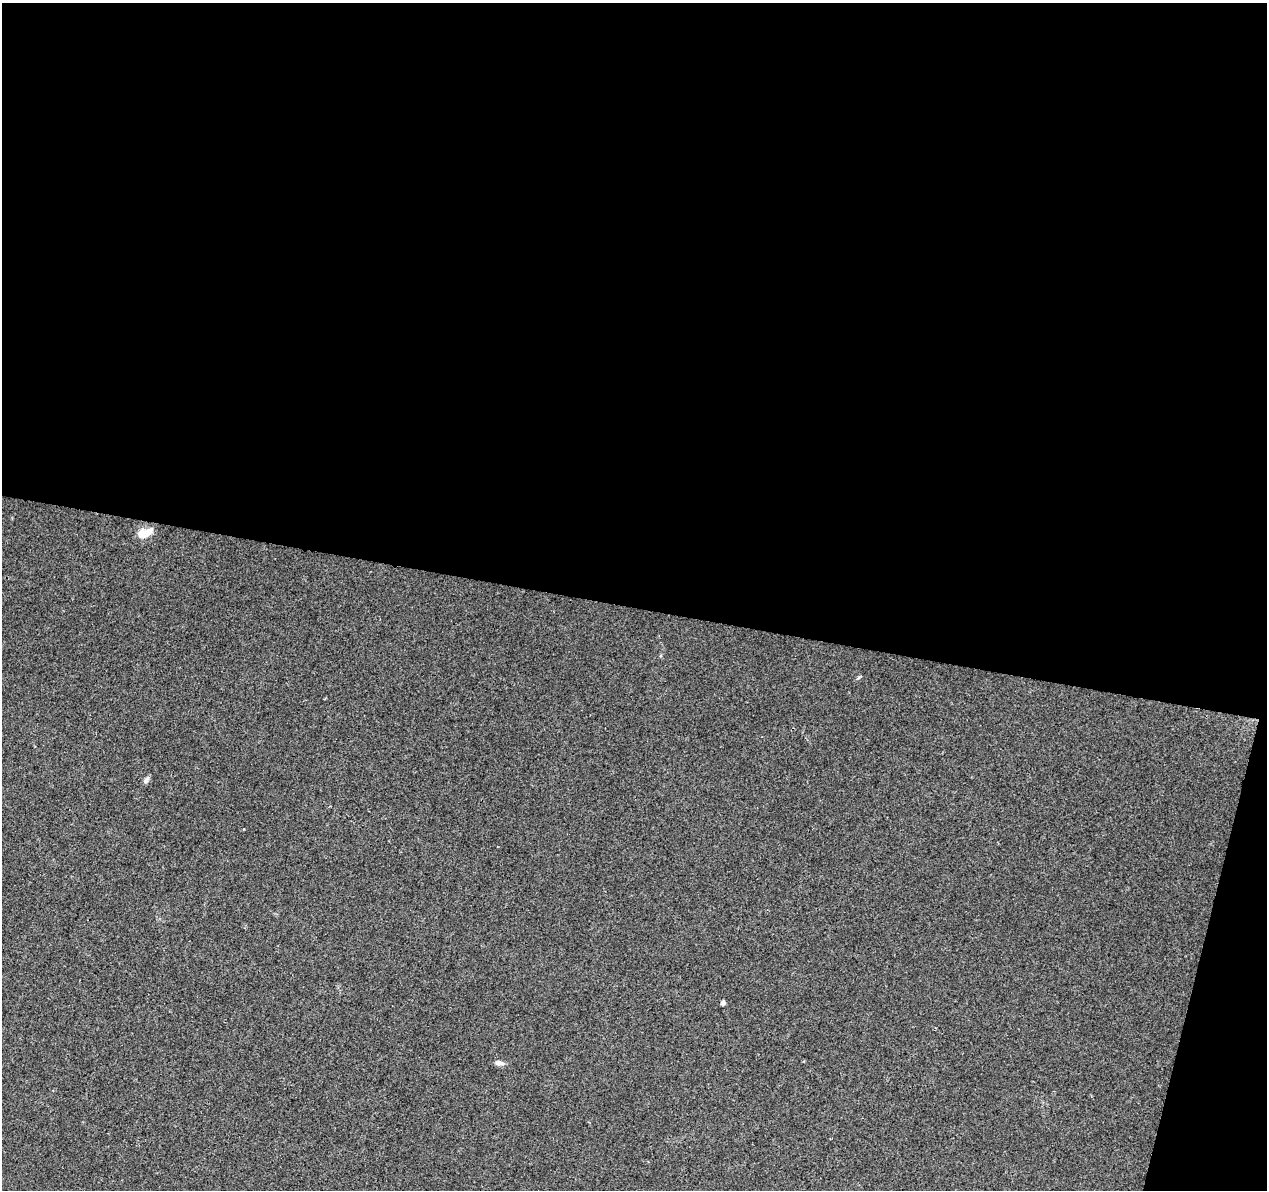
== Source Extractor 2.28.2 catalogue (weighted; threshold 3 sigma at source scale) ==
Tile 4 of 4 x 4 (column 4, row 1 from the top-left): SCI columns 3797-5061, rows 3789-4976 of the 5069 x 5260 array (HDU 1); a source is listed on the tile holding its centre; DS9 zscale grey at full resolution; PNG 1269 x 1192 px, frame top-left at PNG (2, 3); no overlay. Shown black and unused: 53% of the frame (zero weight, under 2 of 3 exposures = <1% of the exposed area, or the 3 px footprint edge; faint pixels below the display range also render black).
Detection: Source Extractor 2.28.2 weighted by HDU 2 'WHT'; one run over the whole footprint, this tile lists its part. Background 0.0393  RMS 0.0069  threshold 0.0313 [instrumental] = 3 sigma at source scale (4.5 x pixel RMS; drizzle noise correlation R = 1.50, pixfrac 1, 0.0396/0.0396 arcsec/px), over >= 5 px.
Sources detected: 4; all 4 listed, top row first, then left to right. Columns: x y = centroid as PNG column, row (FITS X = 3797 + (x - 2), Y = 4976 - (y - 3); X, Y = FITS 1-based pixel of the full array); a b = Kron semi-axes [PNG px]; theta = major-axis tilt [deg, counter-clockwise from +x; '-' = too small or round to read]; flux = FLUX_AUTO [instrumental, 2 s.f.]
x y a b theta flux
144 533 16 8 19 11
146 780 10 6 54 1.9
723 1002 4 4 - 2.5
499 1063 11 6 -9 2.5